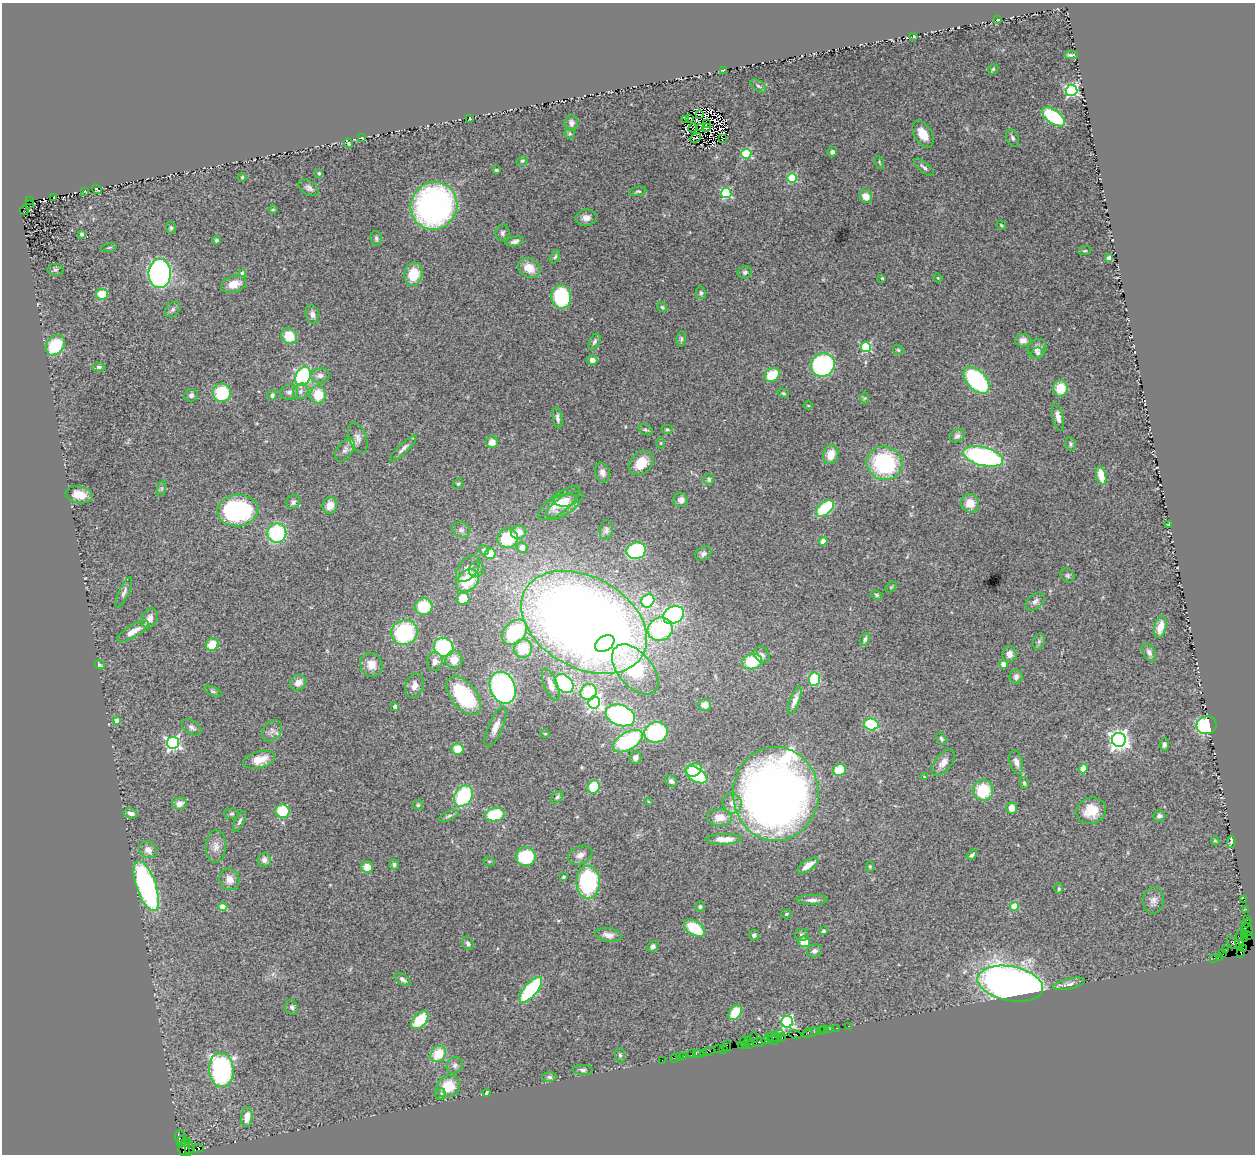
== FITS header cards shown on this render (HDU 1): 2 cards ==
NAXIS1  =                 1253
NAXIS2  =                 1152

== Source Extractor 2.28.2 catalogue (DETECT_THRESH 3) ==
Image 1253 x 1152 px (HDU 1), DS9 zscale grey, 1 PNG px = 1 image px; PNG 1257 x 1156 px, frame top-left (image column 1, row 1152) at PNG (2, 3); each listed source drawn as its Kron ellipse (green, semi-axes under 4 px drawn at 4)
Background 3.1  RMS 0.088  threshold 0.265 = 3 sigma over >= 5 px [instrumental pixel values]
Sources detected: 341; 3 with non-positive FLUX_AUTO (blend fragments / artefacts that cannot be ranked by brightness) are neither listed nor drawn; the other 338 listed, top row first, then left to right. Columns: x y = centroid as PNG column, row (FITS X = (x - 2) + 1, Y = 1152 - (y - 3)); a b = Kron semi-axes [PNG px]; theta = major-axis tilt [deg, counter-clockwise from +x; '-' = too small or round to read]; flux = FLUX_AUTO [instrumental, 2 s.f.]
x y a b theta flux
998 20 3 2 - 4.2
914 36 3 2 - 4.5
1071 55 6 3 2 11
993 69 6 4 45 7.7
723 70 4 2 - 3.7
758 86 9 5 -37 13
1071 90 6 5 - 920
699 114 3 2 - 7.1
1053 117 13 7 -36 380
470 118 3 2 - 4.5
689 118 3 2 - 0.08
686 120 3 2 - 8.8
571 123 8 6 -84 25
706 124 3 2 - 4.9
693 128 5 2 - 2
701 128 4 2 - 1.1
706 128 4 2 - 9.5
570 134 5 5 - 9
923 134 15 8 -59 98
361 138 3 2 - 3.6
696 138 6 2 33 0.11
723 138 2 2 - 10
1013 138 9 6 -64 17
348 143 5 3 - 7.3
832 152 5 5 - 18
746 154 5 5 - 440
522 161 6 4 14 8.9
879 162 7 3 -71 6.4
924 167 12 5 -39 19
496 170 4 3 - 8.7
319 173 3 3 - 15
242 177 4 3 - 7.3
792 178 5 4 - 380
309 188 11 7 -33 21
97 189 5 2 - 6.2
638 191 8 4 9 10
84 192 3 2 - 5.5
726 193 5 5 - 550
866 196 6 6 - 73
54 197 3 2 - 3.9
30 201 2 2 - 9.4
30 204 2 2 - 25
434 206 24 23 - 1700
273 209 4 3 - 5.7
24 210 5 3 - 33
586 218 11 8 7 36
1001 225 5 3 - 7.2
171 228 6 5 - 9.3
502 233 8 7 - 18
82 234 3 3 - 12
376 238 7 6 - 14
216 240 4 4 - 10
515 241 9 5 12 20
109 247 8 3 11 6.3
1085 251 6 3 8 6.6
555 257 7 4 62 10
1109 258 4 4 - 14
529 268 12 9 -29 87
55 270 8 6 -1 12
745 272 7 6 - 14
243 273 4 4 - 47
160 274 14 11 89 1400
413 274 12 9 78 130
882 278 3 2 - 5.5
938 278 5 4 - 5.7
234 284 13 8 19 72
701 293 6 5 - 12
102 294 6 5 - 130
561 297 12 9 -82 420
662 307 5 4 - 9.9
173 310 9 6 45 18
312 314 10 6 -74 25
289 336 8 7 - 130
681 339 8 5 82 11
1023 340 8 6 6 35
594 342 8 5 63 15
55 345 11 8 51 290
866 347 5 5 - 540
1037 349 10 9 - 34
898 350 6 4 -44 8.6
1037 353 6 5 - 13
592 360 5 5 - 25
823 365 12 11 - 850
99 367 6 4 -1 11
320 375 10 7 7 27
772 375 8 6 32 160
303 376 10 7 64 540
977 380 16 9 -47 680
1061 388 8 7 - 120
301 391 8 7 - 22
289 392 8 8 - 22
222 393 9 9 - 290
783 393 6 4 -16 8
191 395 6 6 - 17
272 395 5 5 - 13
318 395 8 8 - 140
865 398 6 4 88 7
808 405 4 3 - 4.9
1058 417 14 5 -78 34
557 418 10 4 -81 21
667 429 6 4 0 8.1
646 430 7 5 -25 12
957 436 8 6 31 19
358 438 16 8 -70 38
492 442 6 6 - 58
661 443 5 3 - 6.4
1071 444 7 5 -81 12
403 448 18 5 44 30
345 450 13 7 55 33
831 454 10 7 74 86
983 456 20 9 -14 1000
641 463 14 10 41 110
884 463 18 16 -13 600
602 472 10 7 -72 34
1101 476 9 5 -78 120
709 479 5 5 - 11
458 484 5 4 - 7.7
161 488 8 3 71 12
79 495 13 8 -10 94
565 500 12 6 3 67
681 500 7 7 - 33
293 502 7 6 - 20
559 503 25 9 37 99
970 503 9 9 - 83
330 505 8 7 - 59
565 505 21 9 34 68
825 508 10 6 40 360
238 511 20 15 6 870
1168 524 3 2 - 4.3
461 530 9 7 -18 21
606 530 10 6 83 16
519 532 8 6 20 64
277 533 9 9 - 540
508 538 10 9 - 260
823 541 4 4 - 120
522 547 5 5 - 55
484 550 5 5 - 27
636 551 10 8 17 620
490 554 5 5 - 120
703 554 8 7 - 19
468 569 15 9 51 59
477 570 8 7 - 20
1067 576 8 6 -45 13
468 581 13 10 47 220
891 587 6 4 44 7.1
124 592 17 5 66 21
876 595 6 4 -28 8.9
463 599 6 6 - 130
648 601 7 6 - 570
1035 601 11 7 39 26
424 607 9 8 - 230
674 615 11 8 28 1100
150 618 10 7 66 43
584 622 67 45 -29 10000
1160 627 11 6 77 83
660 629 12 11 - 600
133 631 18 6 30 63
404 632 13 12 - 540
515 632 14 10 46 430
865 639 7 4 68 17
1039 642 8 6 70 14
605 644 10 7 33 430
212 645 7 6 - 130
444 647 10 9 - 510
523 648 9 9 - 180
1149 652 9 6 -61 22
1009 654 8 7 - 30
762 655 9 7 -55 22
454 660 9 8 - 65
435 661 9 7 86 41
752 662 10 7 15 270
1003 664 4 4 - 60
99 665 5 4 - 11
371 665 12 11 - 64
635 669 29 17 -50 450
1016 677 7 6 - 23
814 679 7 5 84 370
298 683 8 7 - 48
564 684 11 7 -45 470
414 685 12 9 71 44
551 685 17 6 -68 52
503 688 16 12 -67 1400
213 691 9 4 -23 12
589 692 8 7 - 270
464 696 22 12 -51 480
795 701 15 5 70 44
594 703 6 5 - 1400
705 705 6 6 - 48
395 706 4 4 - 45
620 715 15 10 -20 1200
116 720 4 4 - 34
871 724 7 5 -14 410
1207 725 10 9 - 600
192 727 11 6 -33 20
495 727 22 7 67 51
272 731 12 8 48 32
656 732 12 10 16 520
545 734 5 3 - 5.3
941 739 7 4 -59 11
1119 740 7 7 - 3500
628 741 17 8 31 560
173 743 6 6 - 1400
1164 745 6 4 83 16
458 749 6 6 - 100
635 758 6 6 - 25
259 760 16 8 13 98
943 762 15 8 51 48
1016 762 12 6 -74 31
1083 769 5 4 - 66
694 770 8 6 30 170
839 770 6 6 - 140
696 775 12 7 -31 390
924 777 4 3 - 7.6
671 781 6 5 - 19
1024 783 6 4 -75 9.2
594 787 7 6 - 210
983 790 10 10 - 230
776 794 47 43 -89 5700
463 796 11 8 57 500
557 797 7 5 44 13
648 801 4 3 - 6.7
732 803 10 9 - 41
179 804 7 6 - 35
418 805 5 5 - 7.9
1012 808 6 5 - 53
282 811 7 6 - 250
1091 811 15 13 16 100
131 813 7 5 -14 25
232 814 7 5 1 9.9
495 815 10 6 10 280
449 816 10 4 24 14
1159 816 6 5 - 18
719 817 12 8 -3 79
240 821 11 5 64 16
724 839 18 5 2 73
1215 841 5 3 - 6.5
1231 842 6 3 86 13
216 846 16 10 88 51
148 850 9 7 -36 39
580 855 12 9 23 38
972 855 6 4 43 12
526 857 10 9 - 390
264 860 7 6 - 25
489 861 6 3 -18 6.1
394 865 5 4 - 13
808 866 12 5 36 67
870 866 5 4 - 7.6
367 867 6 6 - 75
563 877 4 3 - 7.6
229 879 11 9 -65 50
588 882 16 12 90 780
146 886 26 9 -71 1200
1059 889 5 4 - 8.3
812 900 15 5 0 30
1153 900 13 10 83 35
1244 900 3 2 - 44
223 907 4 4 - 160
700 907 5 4 - 12
1014 907 4 4 - 200
1246 909 3 2 - 11
786 914 5 4 - 8.1
1247 919 3 2 - 250
1246 923 5 3 - 180
694 928 12 7 -33 180
1247 930 6 5 - 360
823 931 4 4 - 9.5
1244 934 3 2 - 170
608 935 13 7 -11 38
754 935 5 5 - 18
801 935 6 6 - 14
1248 935 3 2 - 55
1245 939 3 2 - 75
1240 940 10 4 90 610
804 942 6 5 - 97
468 943 7 5 -67 16
1233 943 7 5 -43 310
653 946 6 5 - 18
1243 949 3 2 - 29
1226 950 2 2 - 38
814 951 7 6 - 22
1241 953 3 2 - 14
1223 954 2 2 - 68
1220 957 4 2 - 130
1214 958 2 2 - 21
403 979 9 5 -36 21
1010 984 33 17 -11 4100
1069 984 16 5 13 26
531 990 15 6 50 610
292 1007 8 6 -72 15
735 1013 8 5 54 170
420 1020 11 6 46 230
787 1022 5 5 - 920
849 1026 3 2 - 84
836 1028 3 2 - 56
830 1029 2 2 - 66
824 1030 4 2 - 110
820 1031 3 2 - 160
811 1032 8 3 20 400
779 1033 4 2 - 76
807 1033 5 2 - 220
795 1034 6 3 -14 180
754 1037 5 2 - 100
774 1037 8 3 -13 610
782 1037 4 4 - 130
767 1040 6 4 5 480
773 1040 6 3 -23 38
748 1041 4 2 - 63
759 1042 6 3 11 510
744 1043 6 3 -73 320
749 1044 4 3 - 100
741 1045 4 3 - 220
727 1046 5 2 - 61
719 1049 4 2 - 310
724 1049 3 2 - 57
708 1051 6 3 17 380
692 1053 4 2 - 29
703 1053 3 2 - 160
438 1054 9 7 52 160
698 1054 5 3 - 150
620 1055 7 5 -88 11
683 1056 3 3 - 170
679 1057 2 2 - 3.9
674 1058 2 2 - 68
662 1060 2 2 - 24
455 1065 9 7 45 21
221 1070 17 12 -85 1000
583 1070 10 5 -4 16
549 1077 7 4 -3 11
448 1086 12 10 27 140
487 1093 4 3 - 8.5
441 1094 6 5 - 16
247 1117 10 5 83 67
180 1137 7 5 -84 330
181 1141 6 3 75 390
186 1143 3 2 - 60
189 1147 8 3 -84 120
198 1148 5 4 - 650
184 1149 7 5 89 450
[3 non-positive-flux detections neither listed nor drawn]